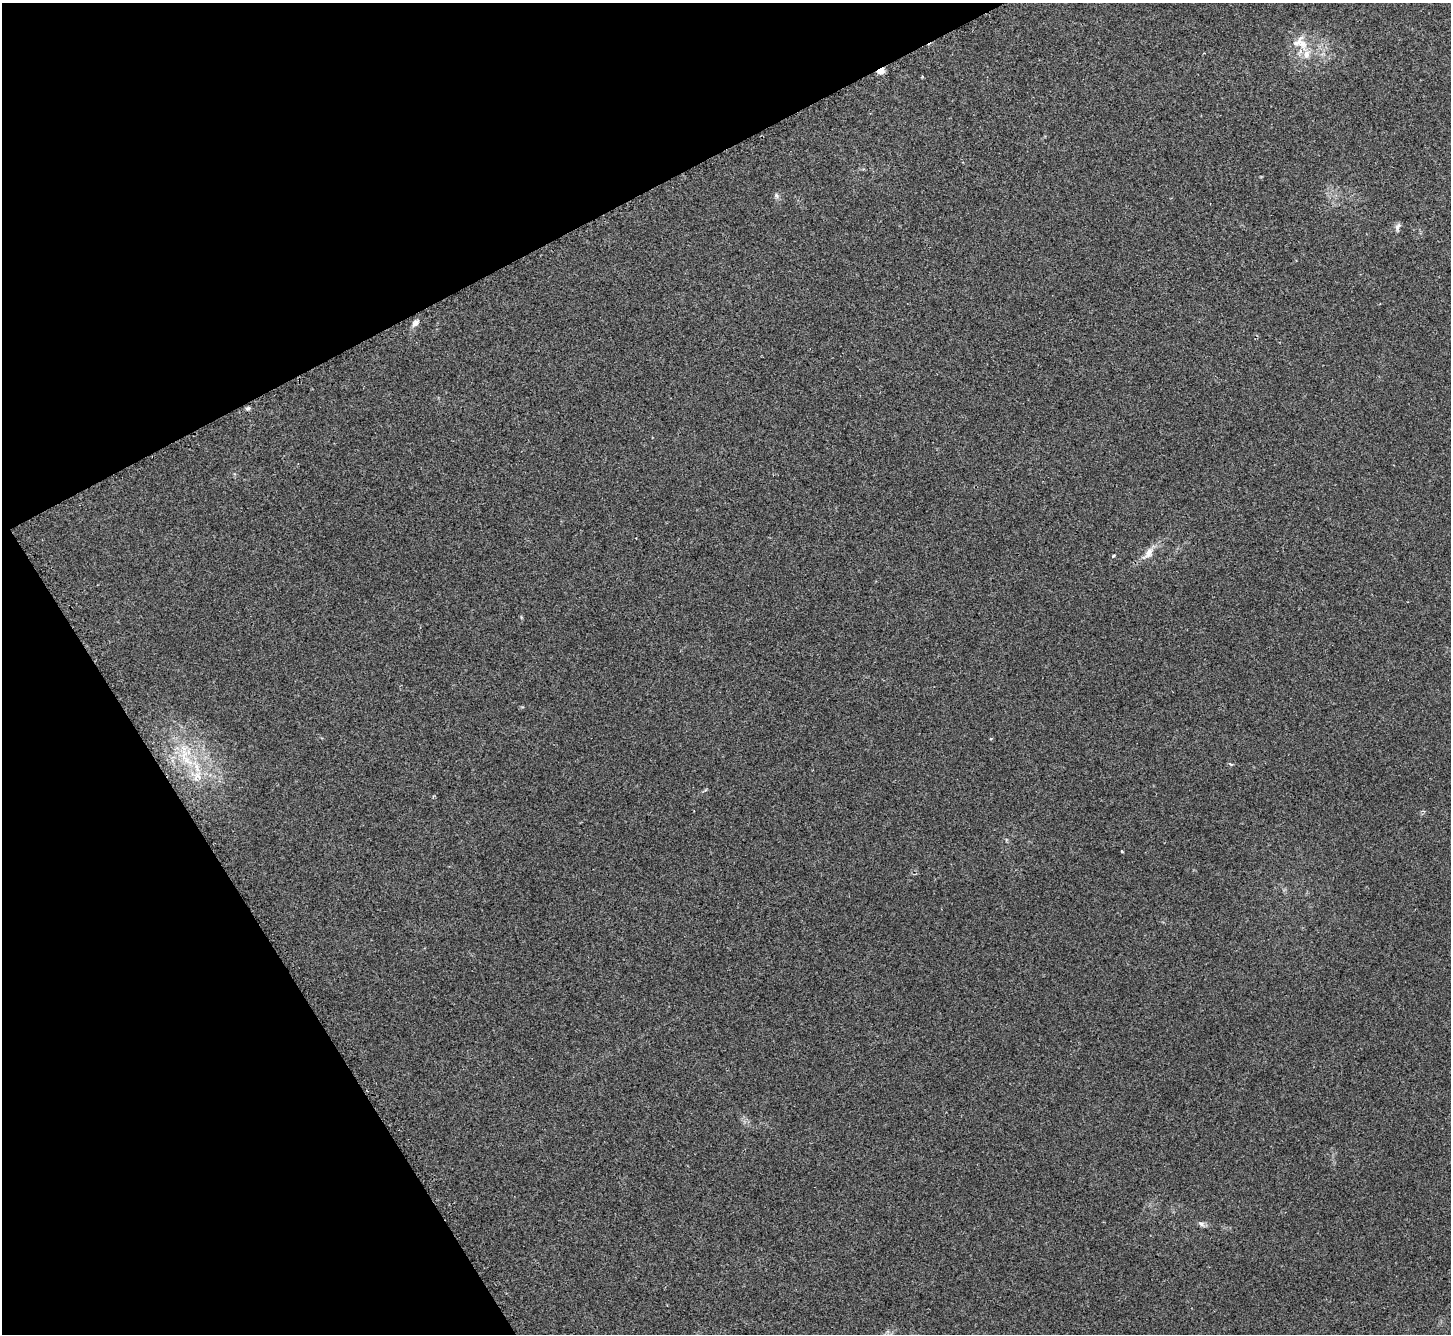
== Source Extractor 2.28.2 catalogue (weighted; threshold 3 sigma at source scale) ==
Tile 5 of 4 x 4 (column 1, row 2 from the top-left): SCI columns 37-1485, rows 2848-4179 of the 5873 x 5864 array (HDU 1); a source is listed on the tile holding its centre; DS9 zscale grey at full resolution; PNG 1453 x 1336 px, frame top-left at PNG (2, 3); no overlay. Shown black and unused: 25% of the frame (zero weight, under 2 of 3 exposures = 3% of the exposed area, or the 3 px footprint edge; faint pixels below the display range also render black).
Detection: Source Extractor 2.28.2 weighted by HDU 2 'WHT'; one run over the whole footprint, this tile lists its part. Background 0.161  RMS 0.0079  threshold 0.0355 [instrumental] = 3 sigma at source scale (4.5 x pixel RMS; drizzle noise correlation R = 1.50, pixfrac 1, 0.05/0.05 arcsec/px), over >= 5 px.
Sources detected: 14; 2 inside a brighter listed object's ellipse — not listed separately; the other 12 listed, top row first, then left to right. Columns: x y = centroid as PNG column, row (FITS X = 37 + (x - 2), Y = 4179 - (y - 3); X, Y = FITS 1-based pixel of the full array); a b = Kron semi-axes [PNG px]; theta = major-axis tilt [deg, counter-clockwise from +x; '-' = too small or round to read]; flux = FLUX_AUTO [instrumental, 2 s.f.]
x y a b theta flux
1300 43 25 19 -28 18
881 71 6 4 27 11
776 195 6 5 - 1.5
1398 226 11 6 58 2.4
415 323 10 6 43 3.5
248 408 7 4 39 1.5
1149 552 16 8 65 5.6
1113 556 3 3 - 2
184 754 32 8 -86 15
198 776 15 10 -47 8.6
1122 851 3 2 - 0.88
1201 1224 10 5 -25 2.2
Overlapping masked pixels (flux is a lower limit): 1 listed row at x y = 881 71